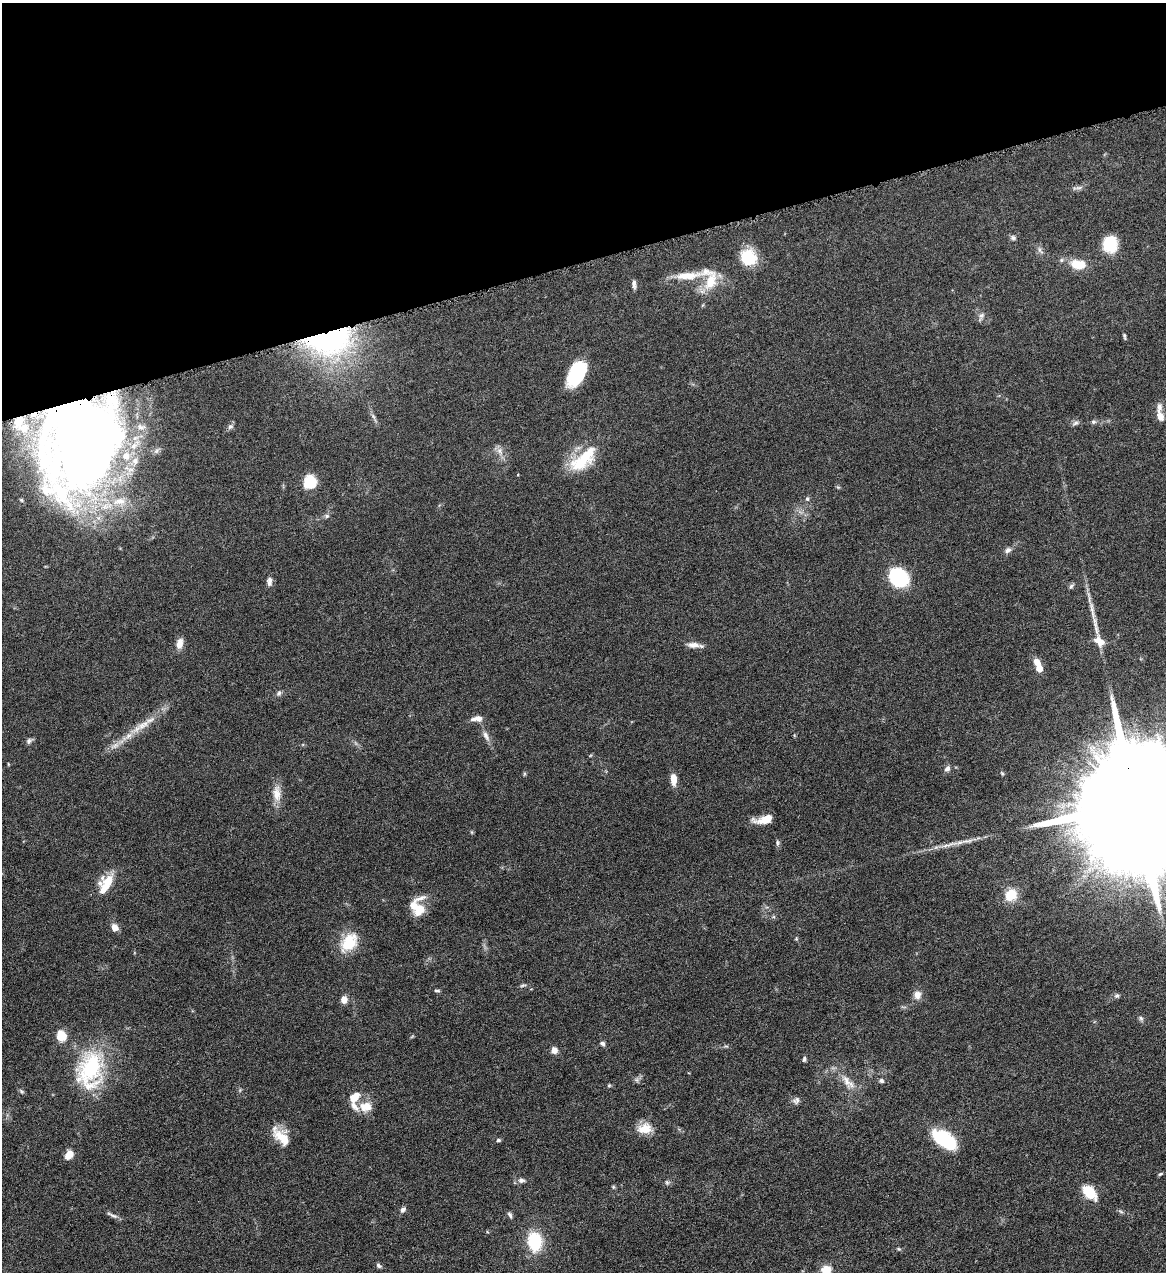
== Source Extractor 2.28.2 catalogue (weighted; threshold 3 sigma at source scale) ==
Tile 3 of 4 x 4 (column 3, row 1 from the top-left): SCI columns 2593-3756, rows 3810-5079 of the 5065 x 5080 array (HDU 1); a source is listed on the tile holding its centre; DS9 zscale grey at full resolution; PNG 1168 x 1274 px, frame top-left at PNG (2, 3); no overlay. Shown black and unused: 20% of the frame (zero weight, under 4 of 8 exposures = <1% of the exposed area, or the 3 px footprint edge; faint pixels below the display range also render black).
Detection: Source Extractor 2.28.2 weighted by HDU 2 'WHT'; one run over the whole footprint, this tile lists its part. Background 0.0459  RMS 0.0034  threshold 0.0141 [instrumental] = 3 sigma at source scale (4.09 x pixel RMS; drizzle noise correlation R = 1.36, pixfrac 0.8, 0.05/0.05 arcsec/px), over >= 5 px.
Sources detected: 104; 2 inside a brighter object's white glare — not listed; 14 inside a brighter listed object's ellipse — not listed separately; the other 88 listed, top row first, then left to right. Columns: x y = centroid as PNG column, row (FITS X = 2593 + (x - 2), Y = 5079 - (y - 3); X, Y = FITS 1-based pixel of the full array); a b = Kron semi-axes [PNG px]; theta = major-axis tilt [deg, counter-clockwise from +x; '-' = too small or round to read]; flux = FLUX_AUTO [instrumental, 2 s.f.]
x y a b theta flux
1077 188 16 4 9 0.95
1013 238 8 6 -5 0.82
1110 244 18 16 -86 8.9
1040 250 11 5 -50 1
748 258 19 18 - 9.2
1078 264 15 9 -7 7.9
687 276 42 10 5 7.3
634 284 11 5 -84 1.1
981 316 12 6 71 1
1124 336 9 3 -78 0.52
329 341 60 34 8 68
579 373 28 13 46 16
1160 416 12 9 -63 2.1
18 421 19 12 67 6
1093 422 7 5 0 0.64
1075 423 10 5 33 0.84
230 427 8 6 37 0.92
82 437 88 60 67 430
500 451 12 7 -64 1.8
583 460 43 18 41 14
310 482 14 12 75 7.8
807 499 6 5 - 0.57
119 501 21 11 6 6.2
327 516 6 5 - 0.62
1008 550 9 7 38 1.1
898 577 20 16 -41 20
269 581 12 6 88 1.4
1071 586 6 6 - 0.67
1092 610 34 5 -79 4
179 643 12 7 78 2.8
693 645 17 7 -3 2.2
1039 668 7 6 - 3.3
279 693 8 6 63 0.81
479 718 11 8 -21 1.6
142 726 13 10 22 3
129 736 11 6 37 2
486 736 15 7 -60 1.8
29 741 8 6 61 0.85
115 745 10 6 27 1.6
947 768 8 6 30 1.1
673 779 13 7 -85 2.9
277 794 22 11 -88 4
1135 802 50 23 -80 25000
764 819 19 7 13 4.9
777 843 7 5 -89 0.65
950 844 33 5 16 3.6
108 879 28 12 25 5.9
1011 895 14 11 43 6.9
419 911 16 12 46 4.6
115 928 7 6 - 2.4
796 939 5 3 - 0.31
349 942 25 17 51 9.3
523 985 10 3 9 0.59
437 990 8 3 0 0.47
917 995 11 10 - 2.2
1117 996 7 6 - 0.75
344 1000 7 6 - 2.7
1141 1018 7 5 -67 0.72
62 1036 12 12 - 4.8
602 1043 7 6 - 0.74
554 1050 8 7 - 1.8
804 1059 7 4 82 0.66
90 1069 48 31 77 30
637 1080 7 4 -71 0.59
846 1081 21 9 -66 3.5
881 1081 6 5 - 0.7
609 1085 5 4 - 0.4
22 1091 8 4 -45 0.55
354 1098 12 7 44 4.6
796 1100 10 8 25 1.2
366 1107 16 12 5 4.3
645 1128 17 12 8 5.4
281 1136 27 13 -46 6.2
498 1140 6 4 -12 0.51
945 1140 26 13 -34 18
69 1155 10 7 55 3.2
1160 1174 7 4 27 0.44
521 1180 10 7 6 1.2
667 1182 7 5 -68 0.63
613 1187 5 4 - 0.41
1089 1192 15 9 -46 9.9
403 1210 8 6 56 1.1
112 1215 18 4 -23 1.1
510 1215 9 5 -60 0.74
535 1241 16 12 -82 16
899 1249 5 4 - 0.4
379 1266 8 5 -34 0.7
826 1270 11 10 - 5.6
Overlapping masked pixels (flux is a lower limit): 4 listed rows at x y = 329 341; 18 421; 82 437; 1135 802
Isophote crosses this tile's border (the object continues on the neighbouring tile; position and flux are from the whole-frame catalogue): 2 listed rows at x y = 1135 802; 826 1270